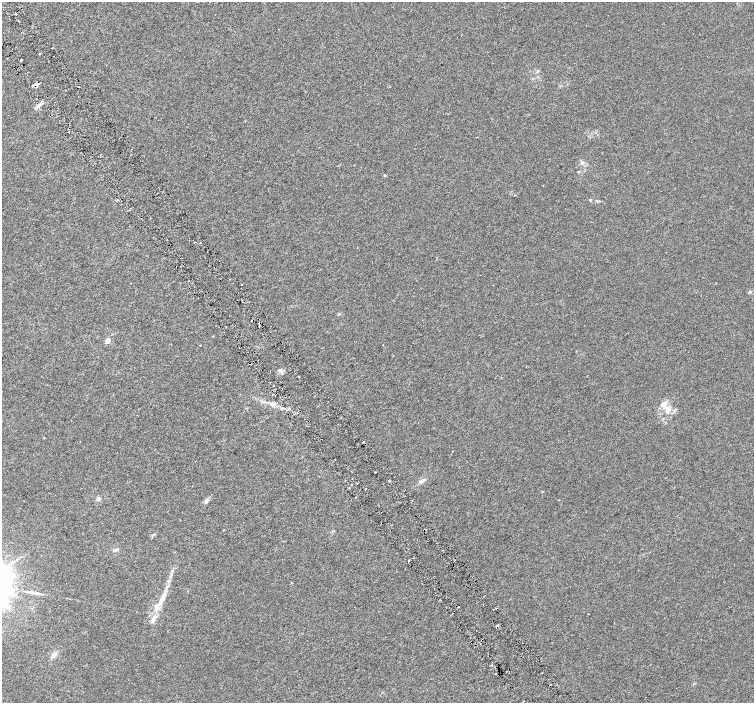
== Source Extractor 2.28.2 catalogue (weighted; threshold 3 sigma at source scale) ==
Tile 11 of 4 x 4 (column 3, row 3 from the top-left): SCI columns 3012-4514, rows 1602-3002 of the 6018 x 5941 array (HDU 1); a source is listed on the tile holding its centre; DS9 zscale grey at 2 x 2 block average (1 PNG px = mean of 2 x 2 image px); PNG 756 x 705 px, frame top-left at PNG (2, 2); no overlay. Shown black and unused: <1% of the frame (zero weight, under 3 of 6 exposures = <1% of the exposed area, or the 3 px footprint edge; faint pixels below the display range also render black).
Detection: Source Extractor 2.28.2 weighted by HDU 2 'WHT'; one run over the whole footprint, this tile lists its part. Background 0.00127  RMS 0.0016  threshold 0.00662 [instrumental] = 3 sigma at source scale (4.09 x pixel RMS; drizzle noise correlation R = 1.36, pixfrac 0.8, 0.0396/0.0396 arcsec/px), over >= 5 px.
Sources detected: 44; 2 cosmic-ray / hot-pixel residue — not listed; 3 inside a brighter listed object's ellipse — not listed separately; the other 39 listed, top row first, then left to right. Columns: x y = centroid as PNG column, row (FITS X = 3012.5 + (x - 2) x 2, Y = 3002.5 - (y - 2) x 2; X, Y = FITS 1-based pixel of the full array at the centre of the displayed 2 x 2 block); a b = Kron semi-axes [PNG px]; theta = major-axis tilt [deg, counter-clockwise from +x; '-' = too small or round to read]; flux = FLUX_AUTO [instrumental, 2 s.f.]
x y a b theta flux
16 14 3 2 - 0.28
52 48 2 2 - 0.21
54 56 2 2 - 0.16
22 60 3 2 - 0.31
36 85 6 4 -20 0.94
40 105 8 4 36 1.3
69 131 2 2 - 0.17
582 163 5 2 - 0.4
579 172 3 2 - 0.21
384 176 3 3 - 0.26
590 200 3 3 - 0.26
597 201 3 2 - 0.23
750 292 4 3 - 0.61
242 301 2 2 - 0.19
252 321 2 2 - 0.42
259 326 3 2 - 0.26
226 327 2 2 - 0.15
108 340 6 5 - 1.2
279 370 4 3 - 0.49
298 376 2 2 - 0.41
274 386 2 2 - 0.2
663 404 10 5 27 1.8
273 405 7 5 -17 1.2
668 410 10 6 70 2.1
421 481 6 4 37 1
365 489 2 2 - 0.28
98 498 5 5 - 0.73
206 501 6 4 51 1.3
424 529 2 2 - 0.15
116 549 4 4 - 0.54
413 558 2 2 - 0.15
409 560 2 2 - 0.37
168 586 4 3 - 0.41
33 592 21 3 -9 2.1
163 598 12 5 61 2.9
155 616 5 4 - 0.84
497 626 2 2 - 1.2
54 655 9 4 42 1.3
492 665 3 2 - 0.29
Overlapping masked pixels (flux is a lower limit): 4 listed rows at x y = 36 85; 252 321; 424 529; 497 626
Diffuse or blended objects may show on this block-average render without a row.